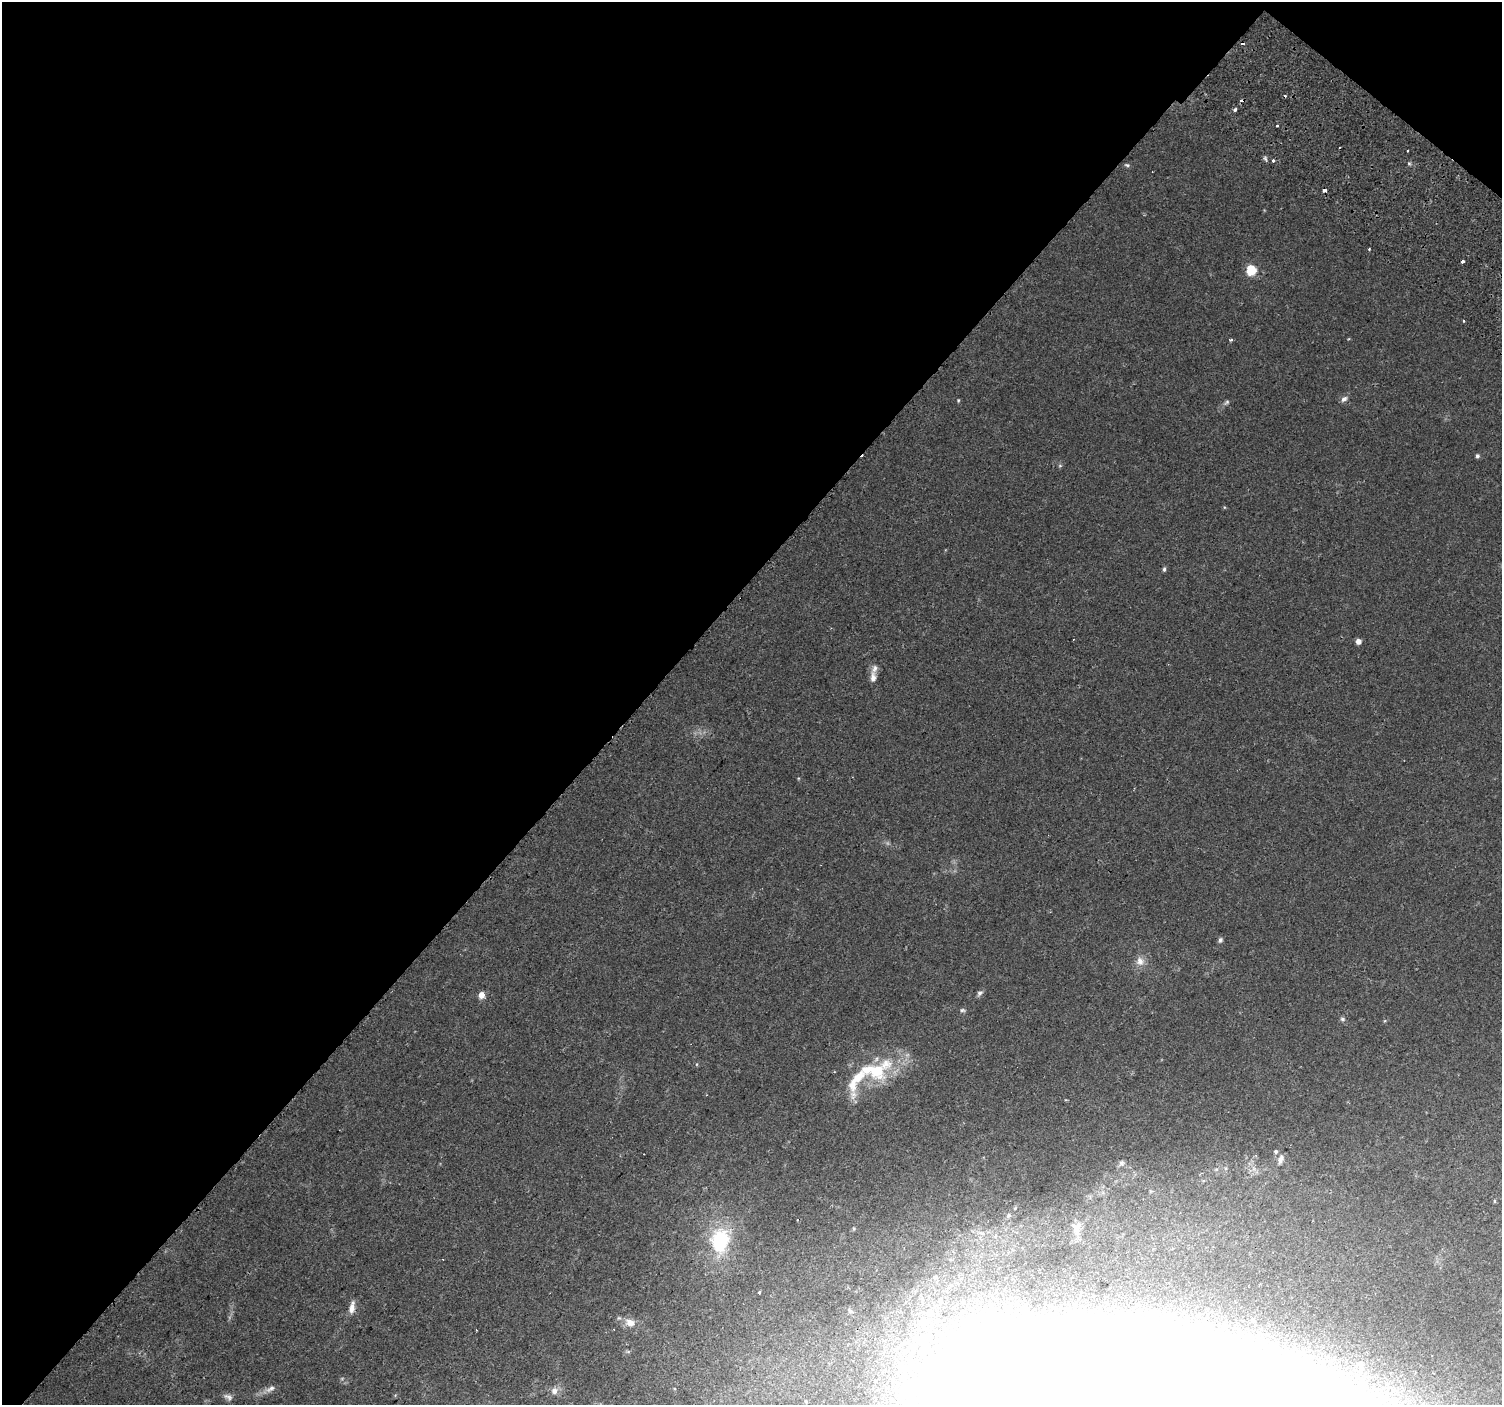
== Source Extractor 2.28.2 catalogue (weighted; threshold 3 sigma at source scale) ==
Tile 2 of 4 x 4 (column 2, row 1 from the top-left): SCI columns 1592-3091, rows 4546-5948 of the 6176 x 6218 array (HDU 1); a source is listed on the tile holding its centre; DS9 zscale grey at full resolution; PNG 1504 x 1407 px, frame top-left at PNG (2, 2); no overlay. Shown black and unused: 44% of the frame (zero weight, under 2 of 3 exposures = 6% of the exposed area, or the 3 px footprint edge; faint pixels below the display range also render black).
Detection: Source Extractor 2.28.2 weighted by HDU 2 'WHT'; one run over the whole footprint, this tile lists its part. Background 0.023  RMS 0.003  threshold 0.0135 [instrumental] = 3 sigma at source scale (4.5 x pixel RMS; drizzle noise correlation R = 1.50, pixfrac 1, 0.0396/0.0396 arcsec/px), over >= 5 px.
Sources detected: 51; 2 inside a brighter object's white glare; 6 cosmic-ray / hot-pixel residue — not listed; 5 inside a brighter listed object's ellipse — not listed separately; the other 38 listed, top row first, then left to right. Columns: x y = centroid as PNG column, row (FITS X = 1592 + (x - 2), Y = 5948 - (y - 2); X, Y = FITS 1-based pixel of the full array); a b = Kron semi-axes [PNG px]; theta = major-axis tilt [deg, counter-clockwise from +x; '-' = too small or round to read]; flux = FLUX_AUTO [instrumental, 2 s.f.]
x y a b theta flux
1236 109 3 3 - 4.2
1407 150 3 3 - 0.6
1409 163 6 3 -19 0.4
1127 165 6 5 - 0.48
1324 190 3 3 - 1.4
1369 249 3 2 - 0.26
1462 262 3 3 - 2.4
1251 270 6 5 - 16
1463 321 3 2 - 0.3
1231 340 3 2 - 0.53
1344 399 9 6 41 1.1
958 400 5 3 - 0.29
1227 402 8 5 45 0.63
1477 456 5 5 - 0.59
1060 466 6 4 0 0.36
1224 507 5 3 - 0.23
1164 569 6 5 - 0.51
1358 641 5 5 - 1.8
873 677 16 8 90 1.9
1220 940 7 5 63 0.66
1140 961 12 11 - 2.3
980 993 10 6 49 0.83
481 995 5 4 - 3.8
962 1010 7 5 -12 0.54
1342 1019 6 6 - 0.58
874 1071 42 22 -12 15
1276 1151 4 4 - 0.48
1281 1159 11 6 70 1.1
1122 1163 8 7 - 0.89
1494 1201 5 3 - 0.31
1076 1228 20 9 -85 2.8
352 1307 17 7 80 2
1253 1320 8 6 25 0.93
630 1322 14 9 -20 2.9
270 1389 15 6 29 1.6
554 1391 10 8 60 1.8
1038 1395 386 142 -24 1000
228 1397 13 7 -26 1.2
Overlapping masked pixels (flux is a lower limit): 1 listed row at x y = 1038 1395
Isophote crosses this tile's border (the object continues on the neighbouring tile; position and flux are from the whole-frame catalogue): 1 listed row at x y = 1038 1395